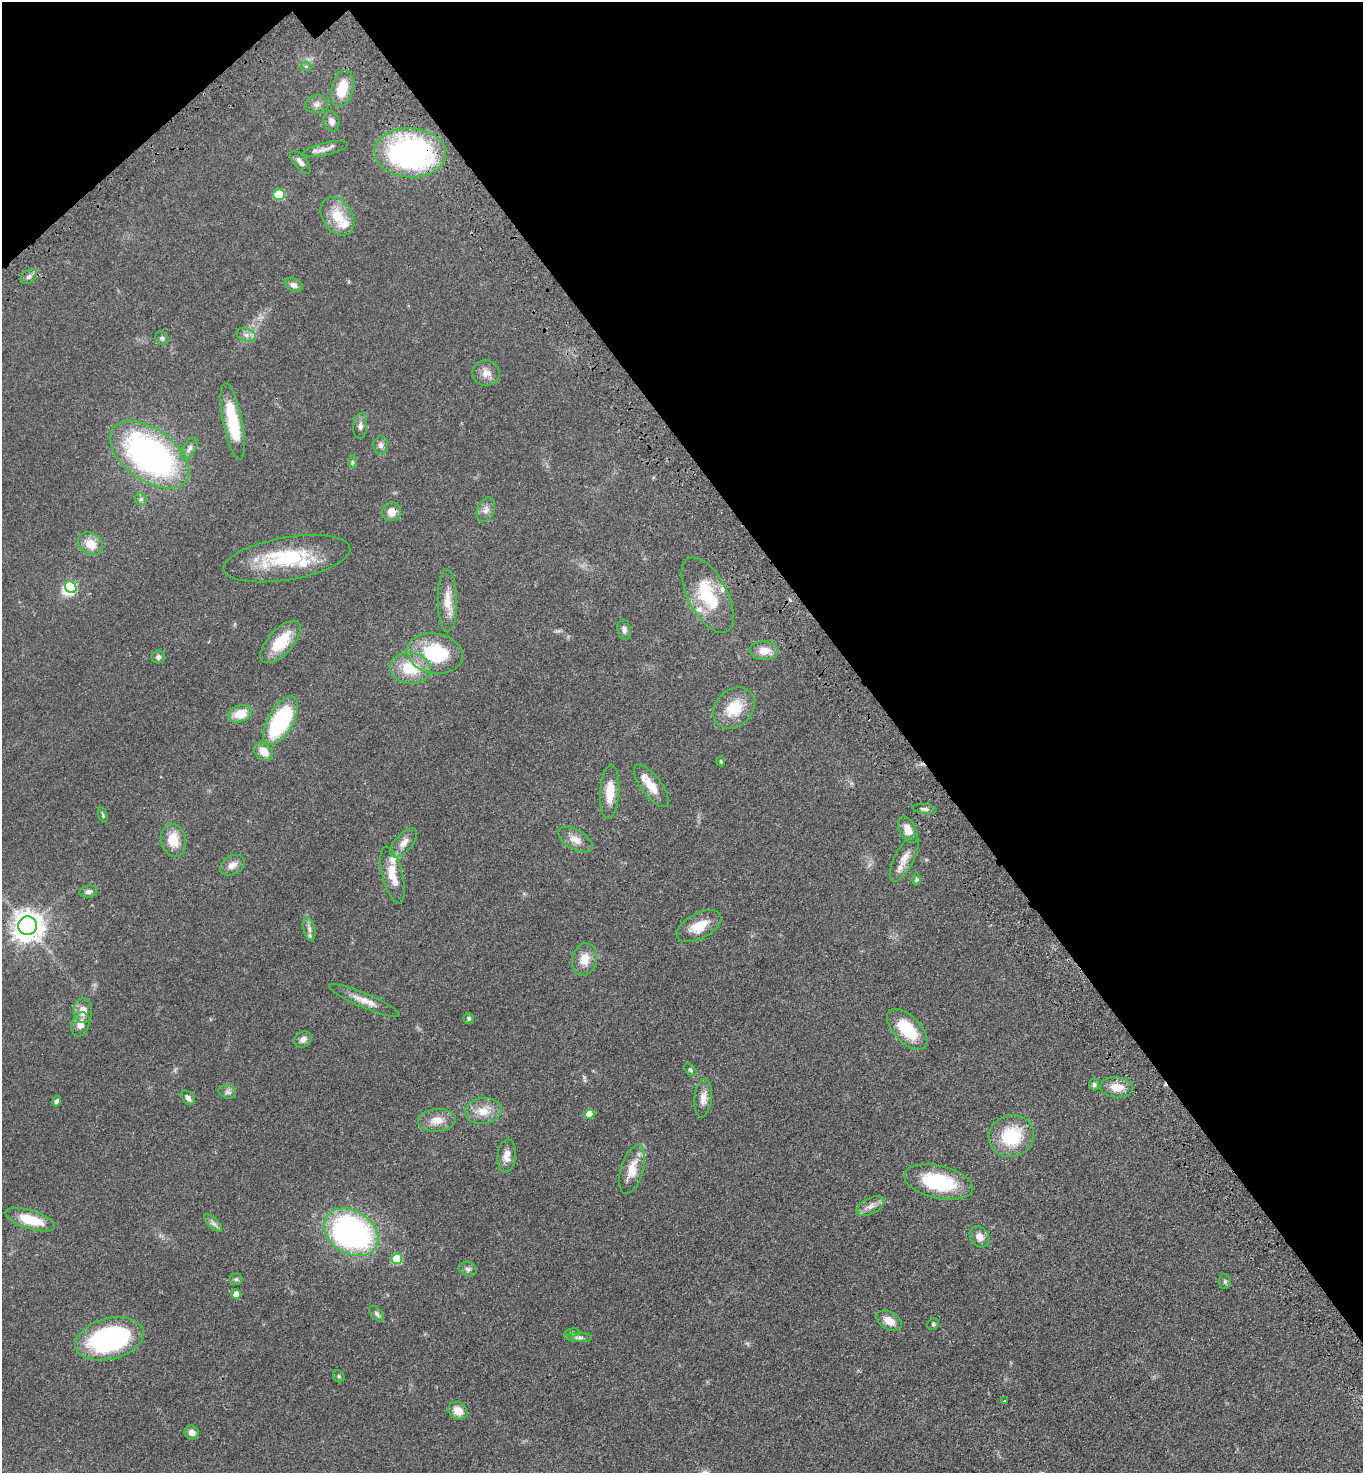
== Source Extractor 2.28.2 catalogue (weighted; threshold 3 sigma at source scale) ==
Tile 3 of 4 x 4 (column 3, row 1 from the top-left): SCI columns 2973-4333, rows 4516-5986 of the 6086 x 6089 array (HDU 1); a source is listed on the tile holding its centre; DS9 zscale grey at full resolution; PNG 1365 x 1475 px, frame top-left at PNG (2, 2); each listed source drawn as its Kron ellipse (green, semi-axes under 4 px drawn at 4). Shown black and unused: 36% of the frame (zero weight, under 3 of 4 exposures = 6% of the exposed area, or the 3 px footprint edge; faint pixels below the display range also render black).
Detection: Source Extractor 2.28.2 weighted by HDU 2 'WHT'; one run over the whole footprint, this tile lists its part. Background 0.0454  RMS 0.0052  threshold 0.0235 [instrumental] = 3 sigma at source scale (4.5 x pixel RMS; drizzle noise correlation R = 1.50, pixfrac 1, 0.05/0.05 arcsec/px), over >= 5 px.
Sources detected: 105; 1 inside a brighter object's white glare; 1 cosmic-ray / hot-pixel residue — neither listed nor drawn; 7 inside a brighter listed object's ellipse — not listed separately; the other 96 listed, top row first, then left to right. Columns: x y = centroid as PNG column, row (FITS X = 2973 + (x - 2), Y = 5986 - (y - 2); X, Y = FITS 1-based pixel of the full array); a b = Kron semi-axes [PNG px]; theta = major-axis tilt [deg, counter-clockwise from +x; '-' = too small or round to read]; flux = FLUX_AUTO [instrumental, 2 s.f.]
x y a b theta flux
306 66 6 4 0 0.74
342 89 19 10 76 13
317 104 11 9 12 2.5
331 121 10 7 -76 2.8
326 149 23 6 13 3.2
410 153 36 24 -3 110
300 162 14 6 -49 2.5
279 194 5 5 - 22
337 216 21 15 -57 12
29 276 9 6 39 1.8
294 285 9 6 -20 2.3
246 335 10 6 -20 2.3
162 338 7 6 - 1.3
486 373 13 12 - 4.3
233 421 39 9 -79 22
360 426 13 7 86 2.1
381 445 9 7 -89 1.9
190 448 12 6 60 1.9
150 455 45 26 -35 160
352 462 7 4 -90 0.85
141 499 6 5 - 1.1
486 510 13 8 68 2.8
392 512 9 9 - 5.2
91 544 13 10 -34 7.7
287 559 64 21 10 36
71 587 6 5 - 33
708 595 41 19 -62 28
447 601 31 9 -89 7.6
624 630 10 6 -80 1.8
281 642 26 12 47 16
764 651 14 9 -3 6.3
435 653 28 20 -10 33
158 657 7 6 - 1.7
410 668 20 15 -7 17
734 708 23 18 42 15
240 714 12 8 19 9.3
281 721 27 12 60 56
263 752 10 7 -41 6.6
721 761 5 4 - 0.6
651 786 25 10 -53 7.6
610 792 27 9 87 9.8
924 809 12 5 -6 1.6
103 815 8 4 -72 0.73
908 830 14 8 -62 5.9
173 840 16 12 -77 10
575 840 19 10 -30 5.2
404 843 18 8 48 4.3
904 858 25 9 63 5.9
232 865 13 9 29 3.8
393 875 29 10 -76 9.1
917 879 6 4 -90 0.78
88 892 9 6 11 1.7
28 926 9 9 - 700
699 926 24 12 28 10
309 929 12 5 -78 2.1
584 959 16 12 75 7.4
364 1000 38 7 -23 6
83 1011 12 9 -89 5.2
469 1018 5 5 - 0.9
80 1024 12 8 71 4.2
907 1029 26 13 -45 20
303 1039 9 7 35 2.4
690 1070 7 4 -46 0.87
1094 1085 6 5 - 1.1
1117 1087 16 10 -4 7.2
227 1092 9 6 -15 1.6
188 1098 8 5 -54 2.1
703 1098 19 8 84 4.5
57 1101 5 4 - 1.4
483 1111 18 13 9 8.1
589 1114 5 5 - 7.4
437 1120 19 11 6 6.3
1011 1136 23 20 21 24
507 1156 16 9 84 4.5
632 1170 25 11 73 9.5
939 1182 35 16 -13 32
871 1206 15 8 28 3.4
30 1220 26 9 -17 15
213 1223 11 5 -44 1.7
351 1232 29 21 -33 130
980 1237 11 9 -52 3.6
397 1259 5 5 - 22
468 1269 9 7 -18 1.7
236 1279 6 6 - 0.94
1225 1281 7 6 - 1.1
236 1294 5 5 - 4.4
377 1314 9 5 -48 1.3
889 1321 14 8 -32 5.5
933 1324 6 5 - 0.87
572 1333 8 4 9 0.74
579 1338 13 4 -2 1.6
109 1339 35 20 15 84
339 1376 6 5 - 0.87
1004 1401 4 4 - 0.46
458 1411 10 8 -37 5.9
192 1432 7 6 - 3.1
Overlapping masked pixels (flux is a lower limit): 2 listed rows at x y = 410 153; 392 512